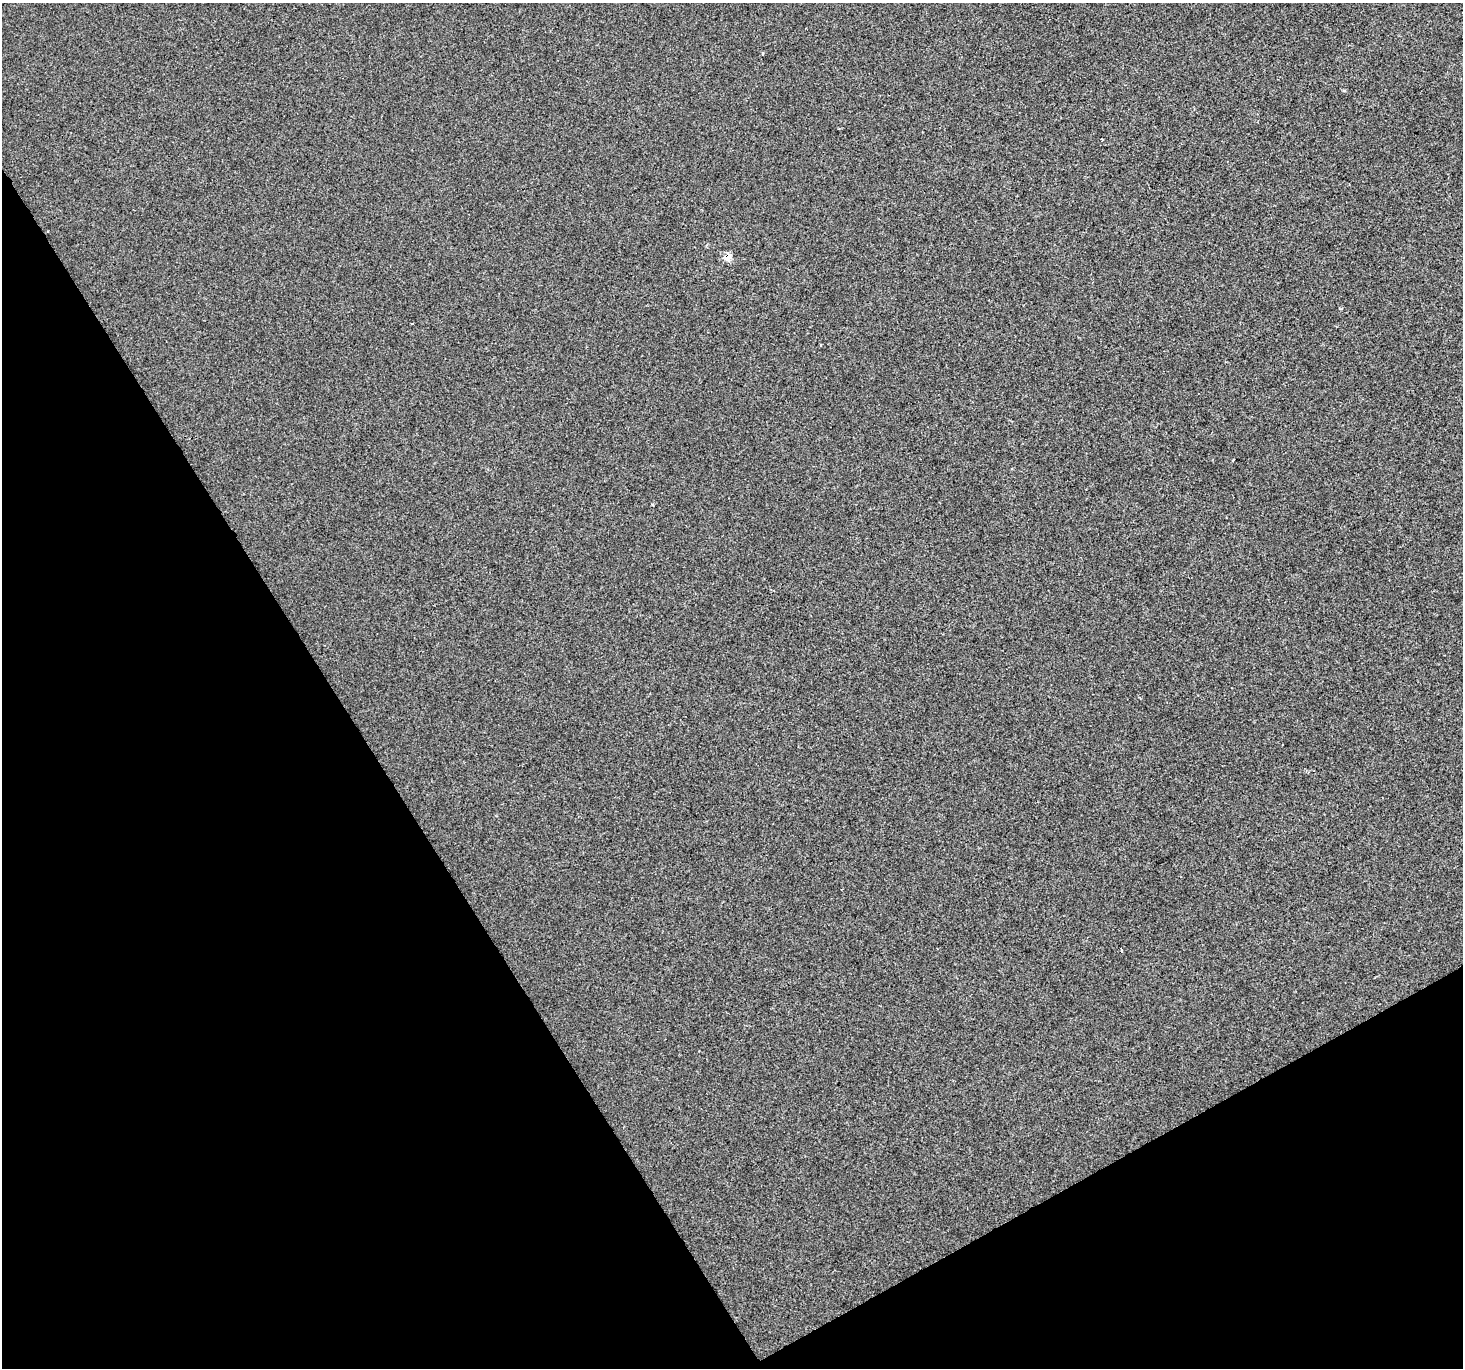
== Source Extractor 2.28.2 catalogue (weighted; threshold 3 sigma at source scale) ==
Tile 14 of 4 x 4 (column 2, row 4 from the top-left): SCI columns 1462-2922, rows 111-1476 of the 5847 x 5747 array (HDU 1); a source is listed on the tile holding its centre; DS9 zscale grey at full resolution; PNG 1465 x 1370 px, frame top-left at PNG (2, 3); no overlay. Shown black and unused: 30% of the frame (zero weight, under 2 of 3 exposures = <1% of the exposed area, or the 3 px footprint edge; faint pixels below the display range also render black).
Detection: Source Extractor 2.28.2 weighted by HDU 2 'WHT'; one run over the whole footprint, this tile lists its part. Background -5.57e-04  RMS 0.0045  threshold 0.0202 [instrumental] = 3 sigma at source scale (4.5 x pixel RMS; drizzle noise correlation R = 1.50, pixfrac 1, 0.0396/0.0396 arcsec/px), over >= 5 px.
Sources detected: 4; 1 cosmic-ray / hot-pixel residue — not listed; the other 3 listed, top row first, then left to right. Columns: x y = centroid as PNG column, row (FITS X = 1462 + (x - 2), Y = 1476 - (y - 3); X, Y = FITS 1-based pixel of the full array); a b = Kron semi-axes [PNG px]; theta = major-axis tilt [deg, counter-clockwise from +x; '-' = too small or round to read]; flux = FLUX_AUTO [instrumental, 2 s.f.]
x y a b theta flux
1102 139 3 2 - 0.42
728 257 10 6 47 3
412 324 3 2 - 0.38
Overlapping masked pixels (flux is a lower limit): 1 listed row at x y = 728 257